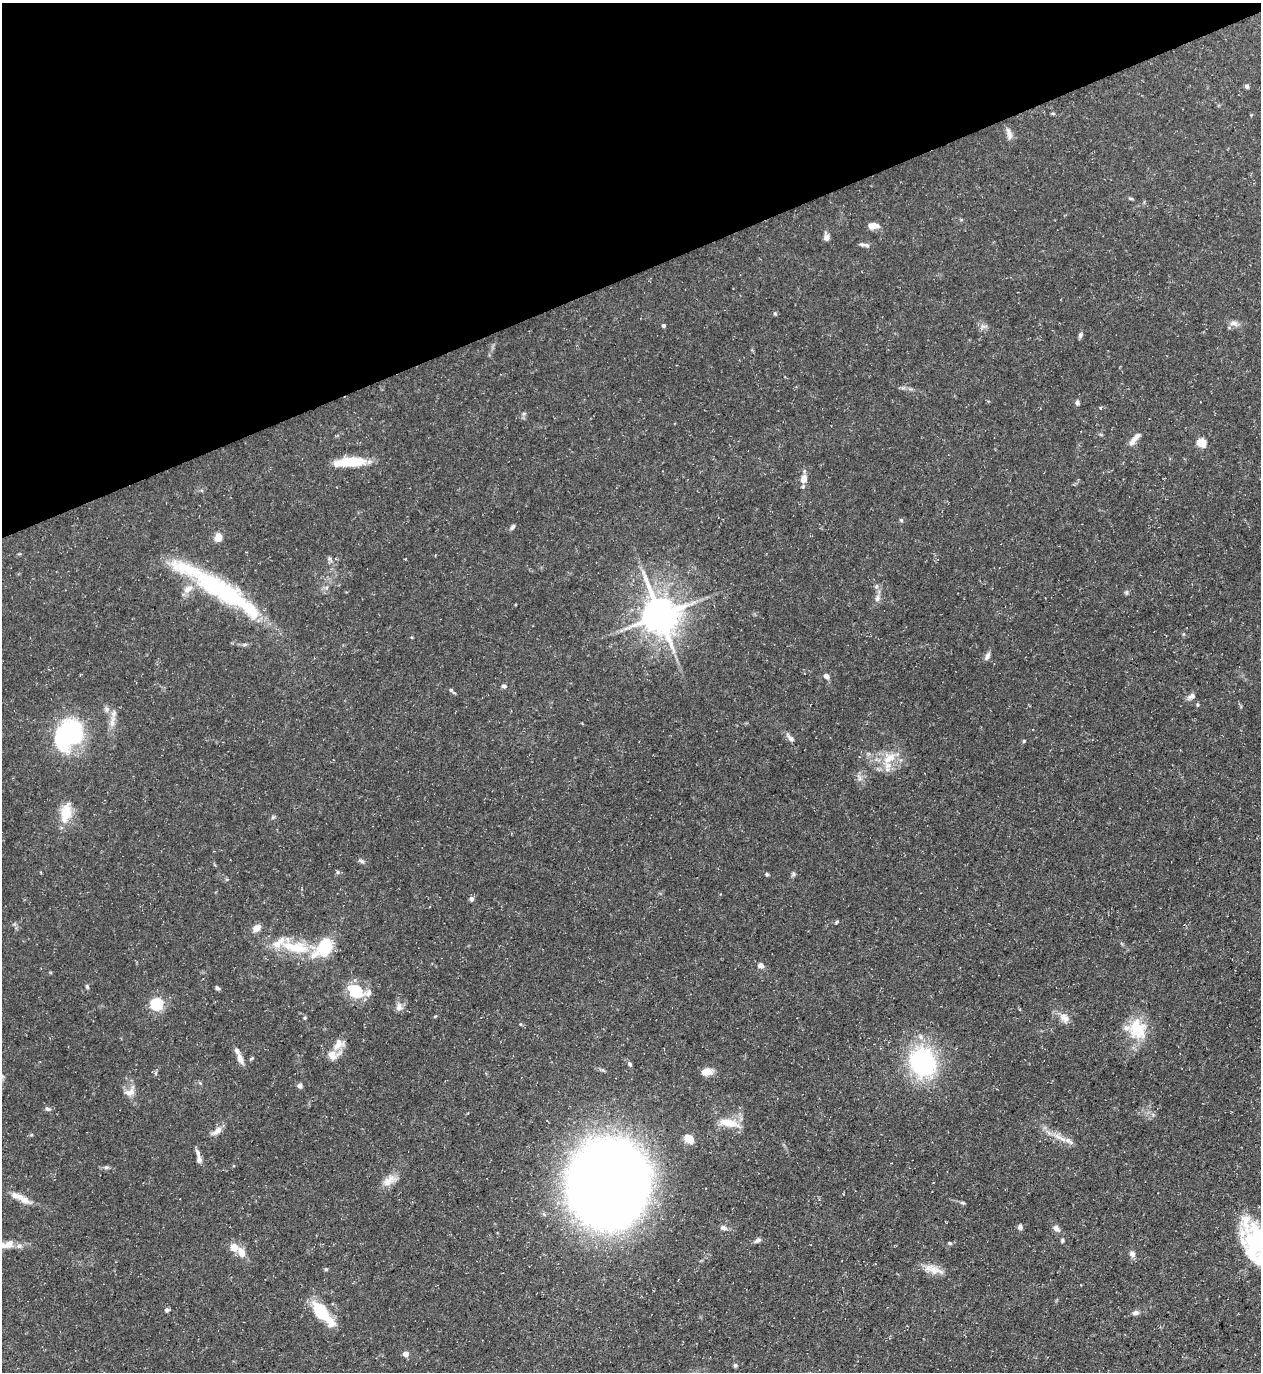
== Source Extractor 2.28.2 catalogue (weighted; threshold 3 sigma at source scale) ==
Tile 3 of 4 x 4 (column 3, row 1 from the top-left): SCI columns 2667-3925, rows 4109-5478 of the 5462 x 5478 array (HDU 1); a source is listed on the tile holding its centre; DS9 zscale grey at full resolution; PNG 1263 x 1374 px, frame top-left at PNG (2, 3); no overlay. Shown black and unused: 20% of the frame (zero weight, under 3 of 5 exposures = <1% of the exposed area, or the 3 px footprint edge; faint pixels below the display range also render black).
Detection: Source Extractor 2.28.2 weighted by HDU 2 'WHT'; one run over the whole footprint, this tile lists its part. Background 0.0725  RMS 0.0047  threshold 0.0211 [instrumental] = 3 sigma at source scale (4.5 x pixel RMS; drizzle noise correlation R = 1.50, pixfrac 1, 0.05/0.05 arcsec/px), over >= 5 px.
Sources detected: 111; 3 inside a brighter object's white glare — not listed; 14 inside a brighter listed object's ellipse — not listed separately; the other 94 listed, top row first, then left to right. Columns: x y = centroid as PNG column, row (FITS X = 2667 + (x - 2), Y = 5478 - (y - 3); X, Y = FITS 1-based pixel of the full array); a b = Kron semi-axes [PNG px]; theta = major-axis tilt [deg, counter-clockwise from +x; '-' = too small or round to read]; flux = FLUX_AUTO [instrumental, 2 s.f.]
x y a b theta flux
1247 86 5 5 - 1.2
1053 114 6 4 -2 0.55
1009 134 18 6 -76 2.5
1130 198 7 4 -7 0.63
874 225 13 7 -1 3.6
826 237 10 6 -76 2.1
864 245 13 4 -10 1.4
775 314 6 4 -19 0.57
1234 323 13 7 -12 2.4
664 326 4 4 - 1
983 326 7 6 - 1.5
1080 335 8 5 90 1
1077 403 6 5 - 1.1
1134 439 21 6 49 3.9
1202 443 5 5 - 21
351 462 33 9 4 17
804 479 10 8 78 4.4
901 520 5 4 - 0.63
513 527 8 4 53 0.98
218 537 9 8 - 4.2
330 559 7 4 -72 0.89
876 587 6 6 - 1.1
222 590 75 21 -30 67
1126 593 6 5 - 0.76
877 598 11 7 75 2.3
660 615 12 10 -67 1200
245 644 6 4 19 0.77
987 656 10 6 60 1.8
826 676 6 5 - 2
504 686 6 5 - 1.1
452 691 11 3 -38 0.85
1191 697 12 7 28 1.8
107 709 8 6 90 1.5
112 721 19 7 81 3.9
69 733 30 24 49 65
791 738 10 6 -40 2
1024 741 4 4 - 0.56
889 758 22 14 36 11
66 813 22 12 79 11
361 861 9 5 -25 1
338 872 6 4 -90 0.64
767 874 5 4 - 0.67
793 874 7 5 -89 0.86
471 899 6 5 - 1.3
837 922 6 4 41 0.64
256 928 10 7 42 3.7
295 947 44 15 -10 21
325 947 15 11 67 23
761 965 6 6 - 2.3
87 986 6 4 -73 0.77
217 988 6 4 -46 0.93
358 991 21 17 20 12
157 1004 5 5 - 70
399 1007 12 9 84 2.6
305 1018 5 4 - 0.61
1064 1018 15 10 -48 3.9
521 1024 4 4 - 0.51
1137 1029 26 23 -36 17
338 1044 18 10 54 5.2
240 1058 14 6 -71 3.3
922 1062 26 22 -68 67
630 1064 7 5 -64 0.96
707 1072 15 9 6 4.2
300 1086 6 5 - 1.7
130 1092 16 10 13 3.5
47 1109 8 6 -22 1.2
728 1123 29 10 -13 8.7
217 1131 16 7 36 3
1058 1137 15 6 -31 3.7
689 1139 9 7 -36 6.4
198 1153 13 5 -72 1.9
106 1167 7 5 19 0.93
389 1181 21 10 40 5
608 1184 49 43 80 1400
25 1200 21 8 -30 4.5
962 1203 7 3 -8 0.73
1020 1227 6 6 - 1.3
723 1228 9 6 -18 1.5
1056 1228 10 7 -44 2.3
1258 1237 36 26 63 28
758 1240 9 5 27 1.4
1062 1240 5 4 - 0.71
950 1243 5 4 - 0.54
2 1245 22 8 -3 5.7
234 1247 9 7 -77 5.2
241 1252 10 7 -65 5.2
1132 1254 8 7 - 2
326 1269 5 4 - 0.56
934 1270 25 10 -20 5.6
167 1310 7 4 7 0.93
321 1311 25 14 -51 17
1135 1313 9 6 8 1.7
406 1354 4 4 - 4.1
735 1365 6 5 - 0.75
Isophote crosses this tile's border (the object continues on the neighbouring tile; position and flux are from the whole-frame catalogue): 2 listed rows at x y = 1258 1237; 2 1245